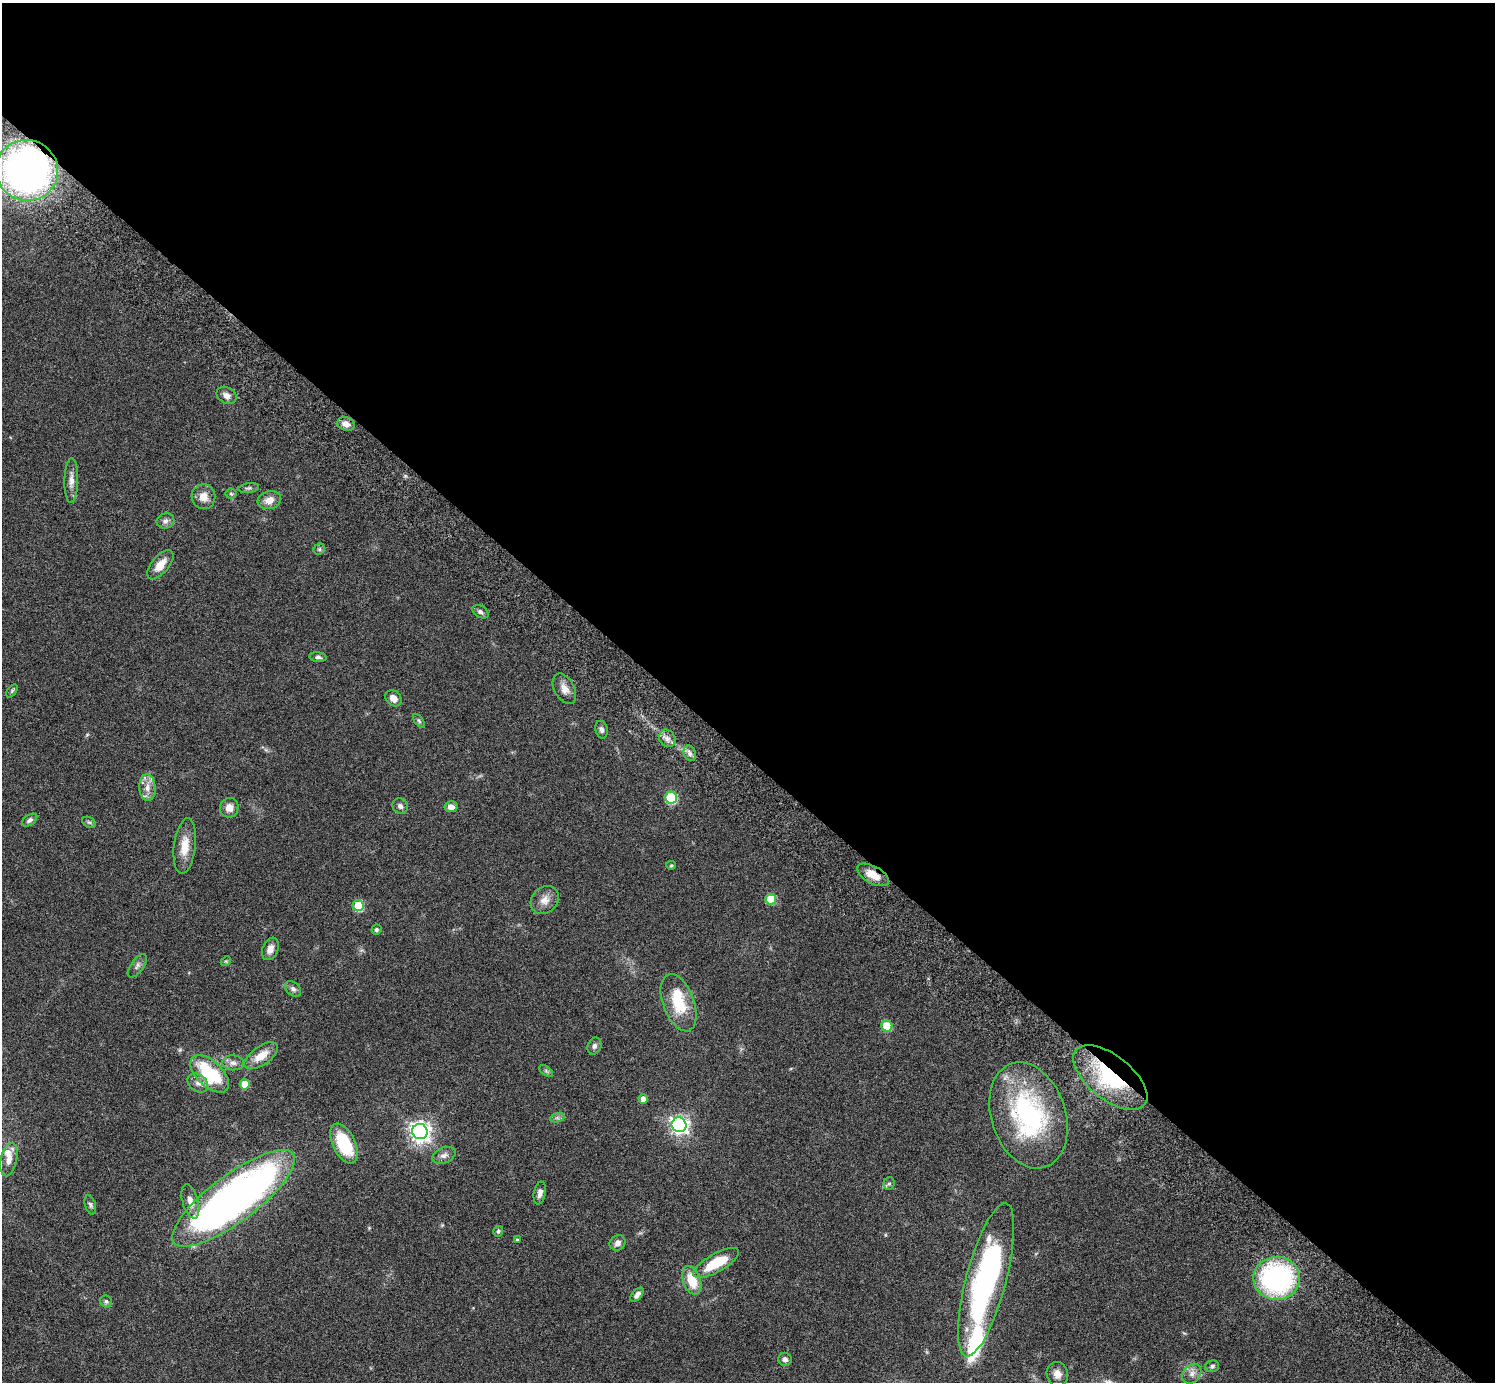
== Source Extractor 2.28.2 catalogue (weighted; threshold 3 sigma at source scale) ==
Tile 3 of 4 x 4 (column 3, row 1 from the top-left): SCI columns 3032-4524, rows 4485-5864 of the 6059 x 6069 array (HDU 1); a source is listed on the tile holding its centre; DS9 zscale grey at full resolution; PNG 1497 x 1384 px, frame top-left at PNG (2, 3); each listed source drawn as its Kron ellipse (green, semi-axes under 4 px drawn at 4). Shown black and unused: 55% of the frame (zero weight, under 3 of 6 exposures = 3% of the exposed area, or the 3 px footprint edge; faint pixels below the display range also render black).
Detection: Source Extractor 2.28.2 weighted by HDU 2 'WHT'; one run over the whole footprint, this tile lists its part. Background 0.0836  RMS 0.0047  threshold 0.0192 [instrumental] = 3 sigma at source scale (4.09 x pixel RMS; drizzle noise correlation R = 1.36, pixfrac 0.8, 0.05/0.05 arcsec/px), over >= 5 px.
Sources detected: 77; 3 inside a brighter listed object's ellipse — not listed separately; the other 74 listed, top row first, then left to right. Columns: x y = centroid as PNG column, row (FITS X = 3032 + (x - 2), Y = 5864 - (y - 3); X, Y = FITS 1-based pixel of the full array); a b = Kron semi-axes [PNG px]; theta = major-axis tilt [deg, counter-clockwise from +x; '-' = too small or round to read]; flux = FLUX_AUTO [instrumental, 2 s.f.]
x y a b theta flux
27 170 31 30 - 200
226 395 10 8 -32 2.3
346 424 9 6 -18 2.6
71 480 22 7 89 3.2
249 488 10 4 8 0.99
231 494 5 5 - 0.61
203 497 12 12 - 4.2
269 500 12 9 13 3.8
165 521 9 7 20 1.7
319 549 6 5 - 0.77
160 565 17 8 50 5.6
480 612 9 6 -31 1.3
318 657 8 5 -5 1.1
564 689 16 10 -61 3.6
12 691 7 4 53 0.62
393 698 9 7 -46 3.3
419 721 8 4 -54 0.72
602 730 9 6 -77 1.4
667 738 9 7 -53 2.2
690 753 8 6 -69 1.4
147 788 13 8 -86 3.5
671 798 6 6 - 29
400 806 8 7 - 1.4
451 807 6 5 - 2.7
229 808 10 9 - 3.5
30 820 8 5 34 1.1
89 822 7 5 -28 0.78
185 846 28 11 83 7.3
671 865 5 4 - 0.51
873 875 17 8 -28 5.9
771 899 5 5 - 14
545 900 15 13 46 4.2
358 906 5 5 - 15
376 930 5 4 - 0.86
270 949 12 7 68 2.8
226 961 5 4 - 0.55
137 966 13 6 54 1.7
293 989 9 6 -44 1.5
679 1003 30 15 -70 16
887 1026 5 5 - 14
594 1046 8 6 66 1.4
261 1056 19 9 35 6.7
233 1063 11 7 -2 2
546 1071 8 4 -37 0.84
210 1074 23 13 -44 28
1110 1078 44 22 -39 35
198 1083 11 8 -36 2.5
245 1084 5 5 - 7.6
643 1099 5 4 - 2.6
1028 1115 54 37 -72 62
557 1118 7 4 18 0.97
679 1125 7 7 - 170
420 1132 8 7 - 260
344 1144 22 11 -65 21
444 1155 12 7 23 2.1
9 1160 17 8 78 3.3
889 1183 6 5 - 0.88
540 1193 11 6 80 2
234 1198 74 23 37 220
190 1201 17 8 -74 3.7
90 1205 10 5 -73 1
498 1231 5 5 - 0.8
517 1240 4 3 - 0.44
618 1243 8 7 - 2
716 1263 26 9 29 15
1277 1278 23 21 1 79
692 1280 15 8 -70 9.7
986 1280 79 20 75 98
637 1295 8 4 48 1.8
106 1301 6 5 - 0.89
785 1359 7 6 - 1.7
1212 1366 7 6 - 0.99
1057 1374 12 10 -73 3.2
1192 1374 11 8 52 2.4
Overlapping masked pixels (flux is a lower limit): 3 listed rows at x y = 27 170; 873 875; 1110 1078
Isophote crosses this tile's border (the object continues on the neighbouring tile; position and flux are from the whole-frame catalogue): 1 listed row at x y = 27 170